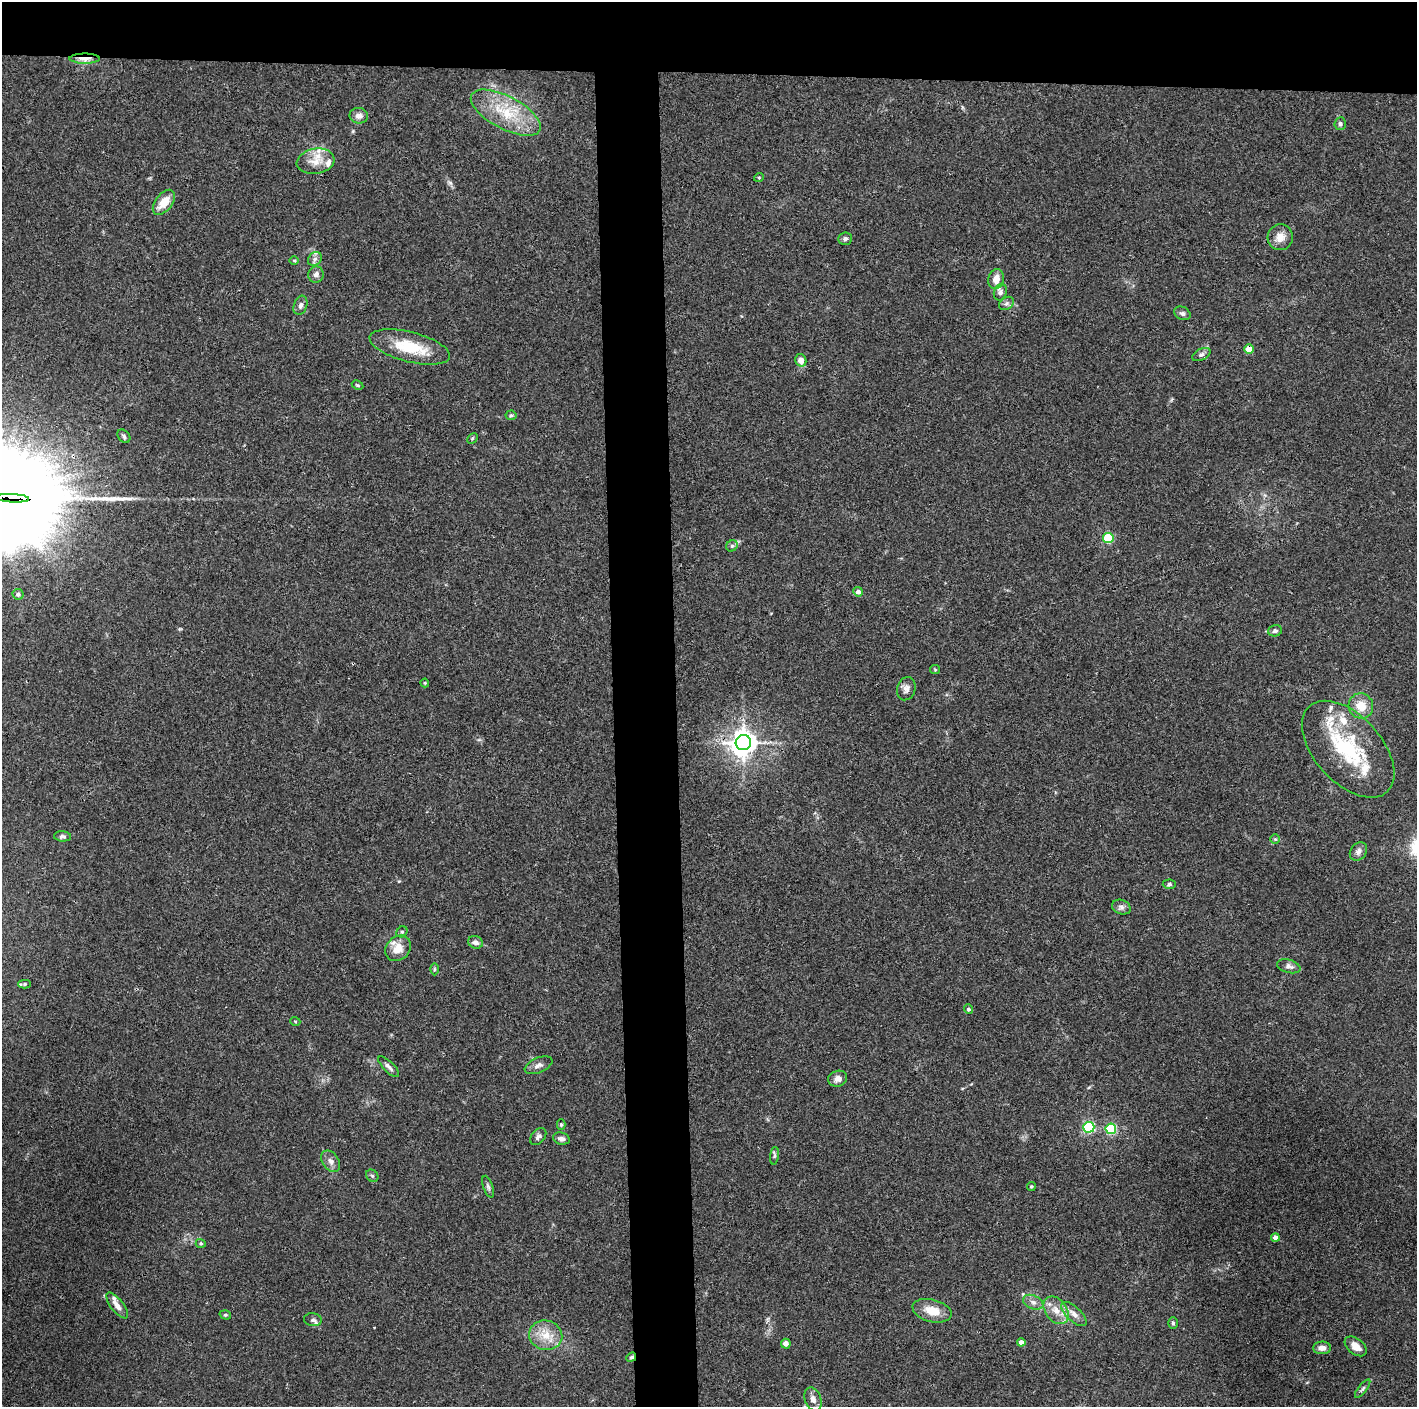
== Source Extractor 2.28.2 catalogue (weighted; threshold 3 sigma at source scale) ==
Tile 2 of 3 x 3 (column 2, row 1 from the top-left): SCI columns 1415-2829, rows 2812-4216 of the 4243 x 4221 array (HDU 1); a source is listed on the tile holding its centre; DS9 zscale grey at full resolution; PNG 1419 x 1409 px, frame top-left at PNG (2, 2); each listed source drawn as its Kron ellipse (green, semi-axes under 4 px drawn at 4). Shown black and unused: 9% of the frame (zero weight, under 3 of 4 exposures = <1% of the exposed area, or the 3 px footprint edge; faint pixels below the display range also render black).
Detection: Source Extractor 2.28.2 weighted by HDU 2 'WHT'; one run over the whole footprint, this tile lists its part. Background 0.0337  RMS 0.0045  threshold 0.0201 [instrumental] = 3 sigma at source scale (4.5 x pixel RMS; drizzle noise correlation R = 1.50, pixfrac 1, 0.05/0.05 arcsec/px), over >= 5 px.
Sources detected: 91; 1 inside a brighter object's white glare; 1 long thin detection or spike segment (spike, bleed or trail) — neither listed nor drawn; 8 inside a brighter listed object's ellipse — not listed separately; the other 81 listed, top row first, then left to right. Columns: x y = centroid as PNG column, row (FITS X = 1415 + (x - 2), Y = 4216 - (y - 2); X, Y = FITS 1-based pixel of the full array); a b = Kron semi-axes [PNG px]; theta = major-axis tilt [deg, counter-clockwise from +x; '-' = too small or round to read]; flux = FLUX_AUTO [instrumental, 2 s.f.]
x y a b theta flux
85 59 15 5 0 4.9
506 113 38 16 -28 18
359 116 9 8 - 2.6
1340 124 6 5 - 1.2
316 161 19 12 9 6.4
759 177 5 3 - 0.39
164 202 14 8 51 6.7
1280 237 13 12 - 4.3
845 239 7 6 - 1.2
315 259 7 6 - 1.5
294 260 5 3 - 0.45
316 275 8 7 - 1.9
996 279 10 8 77 4
1000 292 8 6 68 1.3
1006 303 8 6 34 1.2
300 305 10 6 70 1.5
1182 313 8 6 -26 1.2
410 347 41 15 -14 18
1249 349 5 4 - 7.8
1201 355 10 5 27 1.3
801 360 6 5 - 3.6
358 385 6 4 -27 0.63
511 415 5 5 - 0.65
124 436 7 5 -48 0.99
472 438 6 3 45 0.5
12 498 17 4 -3 620
1108 538 5 5 - 31
732 546 6 5 - 0.85
858 592 5 4 - 2.2
18 594 5 5 - 1.1
1275 631 7 5 15 0.97
935 670 5 4 - 0.46
425 683 4 4 - 0.42
906 689 12 9 74 2.4
1361 706 13 12 - 7.4
743 743 8 7 - 500
1348 749 58 33 -48 39
62 836 8 5 -4 1
1275 839 5 5 - 0.58
1358 851 10 7 51 2.2
1169 884 6 4 3 0.78
1121 907 9 7 -21 1.7
402 932 6 5 - 0.77
475 942 8 6 -19 2.2
398 948 14 11 46 6.4
1289 966 12 6 -15 1.9
434 969 6 4 89 0.61
25 984 6 4 0 0.63
968 1009 5 4 - 0.92
295 1021 5 3 - 0.38
539 1065 15 7 23 2.1
389 1067 13 5 -45 1.7
838 1079 9 8 - 2.5
561 1125 5 4 - 0.71
1089 1127 5 5 - 61
1111 1129 5 5 - 40
538 1136 10 6 49 1.3
561 1139 8 6 -15 1.7
774 1156 9 4 83 0.76
331 1161 12 8 -54 2.4
372 1176 7 5 -45 0.82
1031 1186 4 4 - 0.56
488 1187 11 5 -71 1.1
1275 1237 4 4 - 2.6
201 1243 5 4 - 0.61
1033 1302 10 6 -23 2.1
117 1305 16 6 -51 3.1
1056 1310 15 10 -54 5.4
932 1311 20 11 -15 7.7
1074 1314 16 7 -43 3.2
225 1315 6 4 -18 0.62
313 1320 9 6 -7 1.2
1173 1323 6 5 - 0.67
546 1335 17 15 -14 8
1021 1342 4 4 - 2.2
786 1344 5 4 - 2.2
1356 1346 12 8 -38 4.1
1322 1348 9 6 0 2.7
631 1357 5 4 - 0.75
1363 1389 11 4 52 1
813 1399 12 8 -69 2.9
Overlapping masked pixels (flux is a lower limit): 5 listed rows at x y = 85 59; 1249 349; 12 498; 743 743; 631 1357